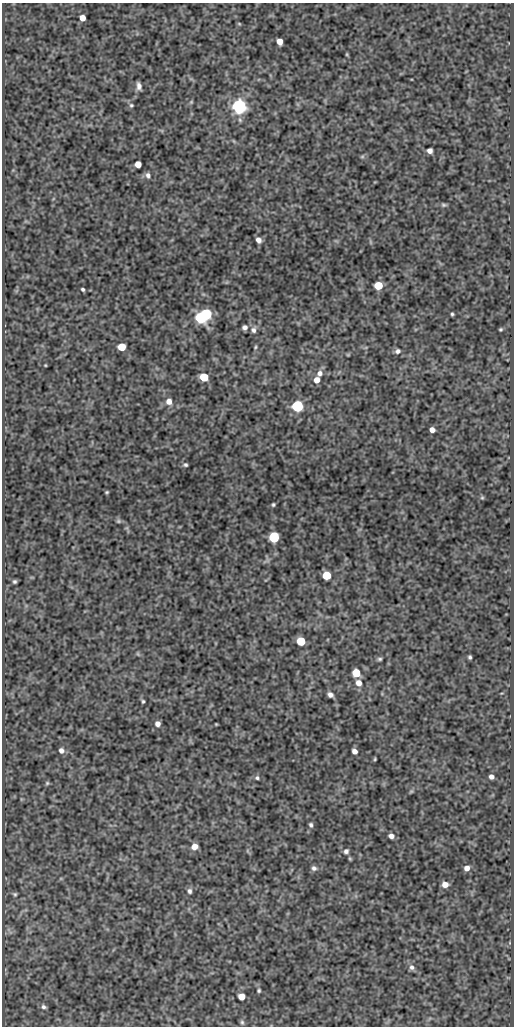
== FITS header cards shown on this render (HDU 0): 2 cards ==
NAXIS1  =                  512
NAXIS2  =                 1024

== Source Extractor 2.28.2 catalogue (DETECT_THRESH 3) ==
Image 512 x 1024 px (HDU 0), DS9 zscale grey, 1 PNG px = 1 image px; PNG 516 x 1028 px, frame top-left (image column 1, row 1024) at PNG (2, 3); no overlay
Background 142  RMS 0.53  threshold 1.58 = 3 sigma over >= 5 px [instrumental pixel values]
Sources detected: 73; all 73 listed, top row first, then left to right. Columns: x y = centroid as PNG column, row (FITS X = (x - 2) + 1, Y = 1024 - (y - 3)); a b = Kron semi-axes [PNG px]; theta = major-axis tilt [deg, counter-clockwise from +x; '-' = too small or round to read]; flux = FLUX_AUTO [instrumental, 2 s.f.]
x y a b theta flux
82 18 5 5 - 320
239 24 5 3 - 33
279 41 5 5 - 350
347 54 5 3 - 35
139 86 7 4 -80 150
191 102 5 4 - 41
131 105 5 5 - 54
239 106 6 6 - 11000
430 151 5 5 - 170
362 157 6 4 1 52
138 164 5 5 - 410
148 175 7 6 - 120
444 205 7 4 -3 64
258 240 6 5 - 170
378 285 6 5 - 1100
83 289 4 3 - 58
206 314 6 5 - 3800
452 314 4 3 - 49
200 318 6 5 - 3500
245 327 6 5 - 120
500 329 4 3 - 46
253 330 8 7 - 130
122 347 5 5 - 950
255 347 5 4 - 42
398 351 7 5 32 100
348 355 6 4 1 34
45 365 3 2 - 28
320 373 7 6 - 180
204 377 6 5 - 1400
317 380 6 5 - 250
169 401 6 6 - 250
298 406 6 6 - 4900
432 430 5 4 - 200
185 465 5 4 - 63
107 492 4 3 - 43
482 498 5 5 - 48
273 505 5 4 - 55
118 521 6 5 - 61
274 537 6 6 - 2800
327 575 6 5 - 1100
14 581 4 4 - 63
301 641 6 5 - 1400
138 654 6 4 -71 41
470 657 4 3 - 61
380 659 6 4 2 59
356 673 6 5 - 920
358 683 7 7 - 250
330 695 6 4 -34 130
143 701 4 3 - 49
158 724 5 5 - 180
216 724 3 2 - 27
61 750 6 6 - 150
354 751 5 4 - 180
375 759 4 3 - 39
491 777 5 4 - 150
257 778 5 5 - 68
47 783 5 5 - 52
411 791 6 4 2 38
311 825 6 4 -64 72
391 836 5 4 - 170
194 846 6 5 - 300
248 851 6 4 -71 48
346 851 6 6 - 100
314 868 6 6 - 110
467 868 6 6 - 200
445 884 6 5 - 260
190 891 7 6 - 96
15 894 5 5 - 52
412 967 8 7 - 120
259 991 4 4 - 52
242 996 5 5 - 400
44 1007 7 5 -26 88
242 1022 7 5 -74 67